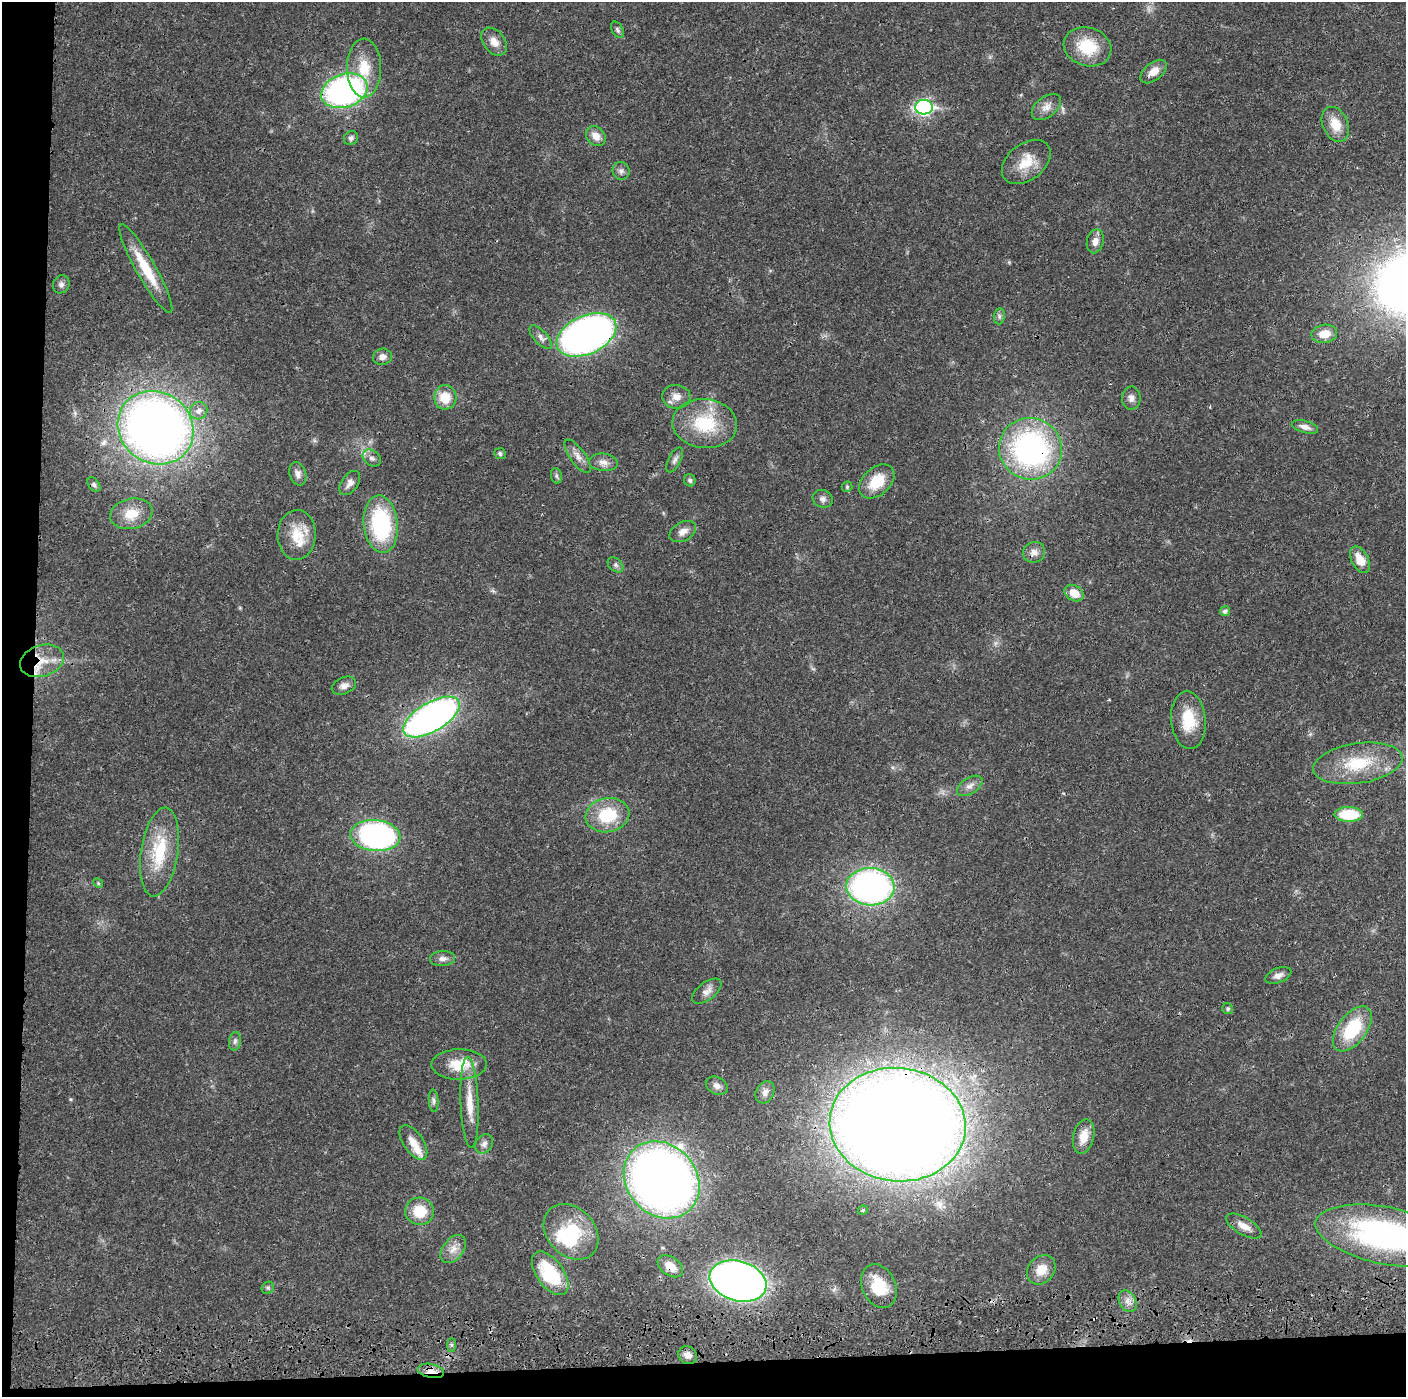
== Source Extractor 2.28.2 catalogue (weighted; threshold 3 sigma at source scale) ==
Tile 7 of 3 x 3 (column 1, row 3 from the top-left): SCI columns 14-1417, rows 118-1512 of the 4236 x 4418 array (HDU 1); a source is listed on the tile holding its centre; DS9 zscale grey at full resolution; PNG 1408 x 1399 px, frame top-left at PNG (2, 2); each listed source drawn as its Kron ellipse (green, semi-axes under 4 px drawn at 4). Shown black and unused: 5% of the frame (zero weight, under 3 of 4 exposures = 6% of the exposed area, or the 3 px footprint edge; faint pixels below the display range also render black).
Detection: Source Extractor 2.28.2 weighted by HDU 2 'WHT'; one run over the whole footprint, this tile lists its part. Background 0.0183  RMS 0.0022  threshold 0.00972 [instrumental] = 3 sigma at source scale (4.5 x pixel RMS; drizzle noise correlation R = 1.50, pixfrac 1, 0.05/0.05 arcsec/px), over >= 5 px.
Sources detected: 100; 2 inside a brighter object's white glare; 2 cosmic-ray / hot-pixel residue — neither listed nor drawn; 1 inside a brighter listed object's ellipse — not listed separately; the other 95 listed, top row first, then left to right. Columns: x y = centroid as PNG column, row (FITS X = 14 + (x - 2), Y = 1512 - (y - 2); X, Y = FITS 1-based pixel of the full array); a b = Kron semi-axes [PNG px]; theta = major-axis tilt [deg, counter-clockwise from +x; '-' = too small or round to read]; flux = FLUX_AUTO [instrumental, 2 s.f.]
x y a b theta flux
617 30 9 5 -61 0.53
494 42 15 10 -53 2.1
1087 47 24 19 -17 8.4
364 68 29 17 -90 6.4
1153 71 15 9 38 2.3
344 91 24 16 18 60
924 107 9 7 2 51
1046 107 17 10 39 1.9
1335 124 18 12 -65 4
596 136 11 8 -47 2
351 138 7 6 - 0.59
1026 162 27 18 38 5.1
621 171 9 8 - 0.85
1095 241 12 8 77 1.7
146 268 50 9 -60 8
61 284 9 8 - 0.84
999 316 8 5 84 0.56
1324 334 13 9 9 3.1
586 335 32 19 25 120
541 337 15 6 -48 1.1
382 357 9 8 - 1.3
445 397 12 11 - 4.8
676 397 14 12 -6 2.1
1131 398 11 9 88 1.2
199 411 9 8 - 1.3
705 424 32 24 -5 12
1305 427 13 6 -16 1.3
156 428 39 35 -36 180
1030 449 32 30 -24 49
500 454 6 5 - 0.5
578 456 20 7 -54 1.7
372 458 10 7 -36 1
675 460 13 6 62 0.82
603 462 14 9 -5 1.5
298 474 12 8 -73 1.1
556 476 8 5 -82 0.47
690 480 6 5 - 0.59
877 481 20 13 42 6
350 483 14 8 54 1.3
94 484 8 5 -51 0.46
847 487 5 5 - 0.29
823 499 10 8 -19 0.87
131 514 21 15 12 4.2
381 524 29 17 -84 23
683 532 14 9 29 1.5
297 535 25 19 88 5.8
1034 552 11 10 - 1.4
1360 560 14 8 -61 3.6
615 565 9 6 -41 0.6
1074 593 10 7 -32 2.9
1225 611 5 5 - 0.71
42 661 22 15 16 5.3
344 686 13 8 24 1.2
431 717 32 14 30 91
1188 720 29 17 -85 6.9
1358 763 45 20 8 11
970 786 14 8 33 1.3
1349 814 14 7 0 8.9
607 815 22 17 10 9.7
375 836 25 15 -5 58
159 852 45 18 81 11
98 883 5 4 - 0.25
870 887 24 18 -3 70
443 958 12 7 4 1.1
1278 975 13 7 21 1.2
707 991 17 9 38 1.5
1228 1009 6 5 - 0.43
1352 1029 26 14 53 12
235 1041 9 6 80 0.65
459 1064 27 15 1 5.6
717 1086 11 8 -29 1.2
765 1092 11 9 63 1.2
434 1101 11 5 -86 0.59
469 1102 46 9 -88 4.8
898 1125 68 56 -7 610
1084 1137 17 10 76 3.5
413 1142 19 10 -56 2.6
484 1144 10 8 56 1
662 1180 41 35 -48 200
863 1210 5 4 - 0.33
420 1211 14 13 - 5.2
1244 1226 19 8 -30 2.3
571 1232 31 23 -47 11
1386 1236 71 28 -11 63
453 1249 16 10 52 2
670 1266 14 9 -34 2.5
1041 1270 16 13 49 3.2
550 1273 25 13 -54 13
738 1281 29 20 -16 140
879 1286 23 16 -66 6.6
268 1288 6 5 - 0.42
1128 1301 11 8 -62 1.4
452 1345 7 4 -90 0.41
688 1355 10 8 -39 1.4
431 1371 13 7 -12 2.1
Overlapping masked pixels (flux is a lower limit): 7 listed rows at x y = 586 335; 156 428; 1030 449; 42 661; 898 1125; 670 1266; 431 1371
Isophote crosses this tile's border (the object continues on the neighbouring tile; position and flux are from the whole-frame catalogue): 1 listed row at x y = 1386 1236